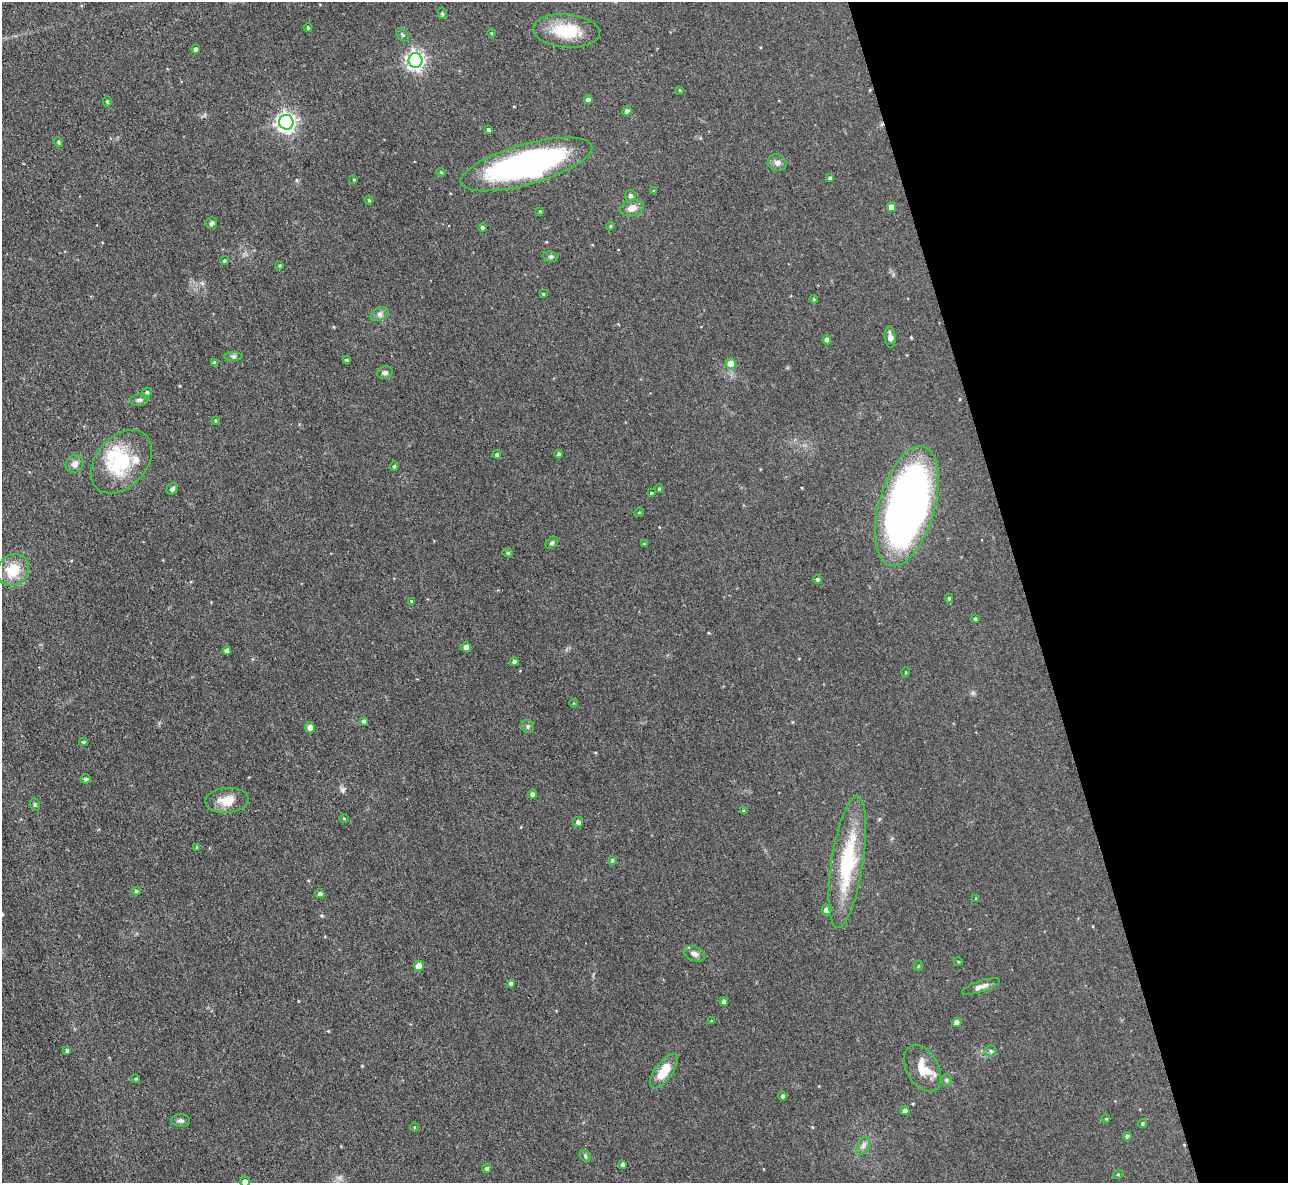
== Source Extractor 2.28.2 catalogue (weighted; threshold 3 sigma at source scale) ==
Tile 12 of 4 x 4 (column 4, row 3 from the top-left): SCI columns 3860-5145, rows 1323-2503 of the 5145 x 5129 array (HDU 1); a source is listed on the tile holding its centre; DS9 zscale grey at full resolution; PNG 1290 x 1185 px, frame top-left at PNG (2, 2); each listed source drawn as its Kron ellipse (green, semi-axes under 4 px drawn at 4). Shown black and unused: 21% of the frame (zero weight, under 3 of 4 exposures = <1% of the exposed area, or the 3 px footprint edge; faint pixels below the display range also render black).
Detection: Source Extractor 2.28.2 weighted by HDU 2 'WHT'; one run over the whole footprint, this tile lists its part. Background 0.0486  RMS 0.0073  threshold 0.033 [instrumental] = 3 sigma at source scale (4.5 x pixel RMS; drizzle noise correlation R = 1.50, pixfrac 1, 0.05/0.05 arcsec/px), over >= 5 px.
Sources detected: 115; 2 inside a brighter listed object's ellipse — not listed separately; the other 113 listed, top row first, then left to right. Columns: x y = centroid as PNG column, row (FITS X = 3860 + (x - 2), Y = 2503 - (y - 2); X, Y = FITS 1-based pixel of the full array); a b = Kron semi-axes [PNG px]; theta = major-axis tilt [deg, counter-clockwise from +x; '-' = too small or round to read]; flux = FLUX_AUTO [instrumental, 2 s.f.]
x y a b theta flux
442 13 5 4 - 1.1
308 28 4 3 - 1.1
566 31 33 16 -5 28
492 33 5 3 - 0.69
402 35 8 5 -47 1.4
195 49 4 4 - 2.3
416 60 7 7 - 290
680 90 4 4 - 0.72
588 100 4 4 - 2.7
107 101 5 4 - 1.2
627 111 5 4 - 2.6
286 122 7 7 - 310
488 129 4 3 - 1.6
58 142 5 4 - 1
777 163 9 8 - 3.1
526 164 68 20 16 190
441 172 4 4 - 0.82
830 178 4 3 - 1.5
354 180 4 4 - 0.68
654 191 4 3 - 0.83
630 195 5 5 - 2
369 200 5 4 - 0.91
891 207 5 4 - 5.3
632 208 12 8 15 5.6
540 211 3 3 - 0.61
212 223 6 5 - 1.6
610 226 4 4 - 0.9
482 227 3 3 - 1.2
551 257 8 5 -5 1.5
224 261 4 4 - 1.3
280 265 3 3 - 0.76
543 294 4 3 - 0.79
814 299 4 3 - 0.82
380 314 9 6 27 2.6
890 337 10 5 -84 3.2
827 340 4 4 - 3.1
233 356 9 4 0 1.3
346 360 3 3 - 1
215 363 4 4 - 2.3
731 364 5 5 - 9.8
385 373 8 6 13 1.9
147 392 5 4 - 1.4
139 400 9 5 8 2
215 420 4 3 - 0.81
558 454 4 4 - 1.3
497 455 4 4 - 1.3
121 462 36 25 48 45
75 464 9 8 - 3.8
394 466 5 4 - 0.93
172 489 6 5 - 2.2
659 489 4 3 - 1
651 493 3 3 - 1
907 506 62 28 74 430
639 512 5 3 - 0.62
552 543 7 5 45 1.4
644 544 4 3 - 0.63
508 553 5 4 - 1.3
13 570 17 15 47 18
818 579 4 4 - 1.6
949 598 4 4 - 1.1
412 601 4 3 - 0.92
975 619 4 3 - 0.82
466 647 5 4 - 3.8
227 651 4 4 - 3.6
514 661 4 4 - 2.1
906 672 5 3 - 0.6
574 703 4 3 - 0.52
363 721 4 3 - 1.6
528 726 6 6 - 1.7
310 727 5 5 - 4.6
83 742 4 3 - 1
86 779 5 4 - 1.4
532 794 4 4 - 3
227 800 22 12 5 12
35 804 6 5 - 1.2
744 811 4 3 - 1.3
344 818 4 3 - 0.57
578 822 5 5 - 2.4
197 847 4 3 - 0.85
612 860 4 3 - 1.1
847 862 67 16 81 60
136 891 4 3 - 1.1
320 894 4 4 - 2.2
976 899 4 4 - 0.69
827 910 5 5 - 5.3
694 954 11 7 -22 3.2
958 961 4 3 - 0.62
419 966 5 5 - 6.8
918 966 5 3 - 0.62
510 983 4 4 - 1.5
981 986 20 5 18 3.8
724 1002 4 4 - 2.6
711 1021 4 3 - 0.64
957 1023 4 4 - 4.7
67 1051 4 4 - 2
991 1051 6 5 - 1.5
923 1068 25 16 -61 15
664 1071 20 8 54 15
136 1079 3 3 - 0.9
946 1080 5 5 - 1.1
782 1096 5 4 - 1.4
905 1111 4 4 - 2.7
1106 1119 4 4 - 0.72
181 1121 9 6 -1 2.1
1142 1123 4 4 - 1
414 1127 5 3 - 0.57
1127 1136 4 4 - 2.1
863 1146 9 6 61 2.5
585 1156 6 5 - 1.2
622 1165 4 3 - 1.9
487 1168 5 4 - 1.3
1118 1174 5 3 - 0.61
245 1182 5 5 - 3.6
Overlapping masked pixels (flux is a lower limit): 1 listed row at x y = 286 122
Isophote crosses this tile's border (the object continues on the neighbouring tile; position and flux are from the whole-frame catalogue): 1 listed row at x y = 245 1182